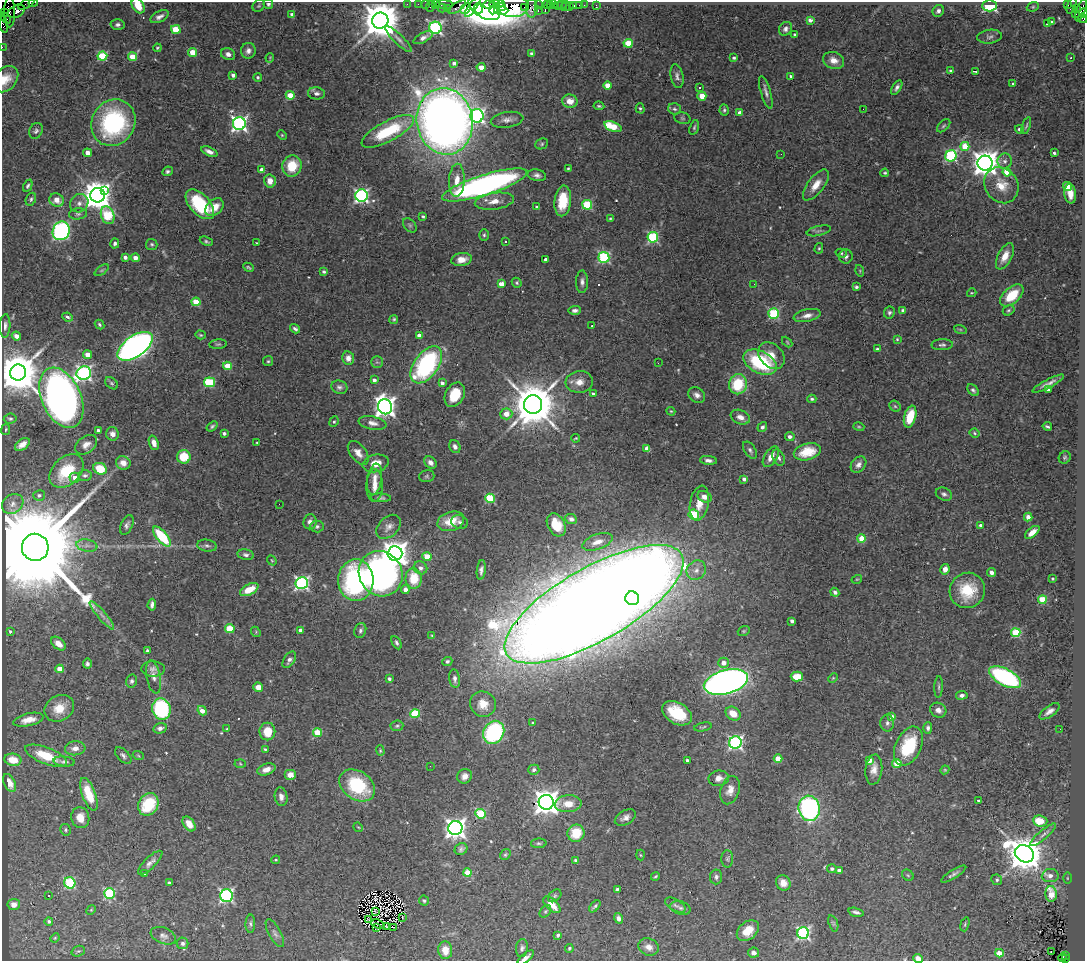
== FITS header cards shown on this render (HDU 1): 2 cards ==
NAXIS1  =                 1083
NAXIS2  =                  959

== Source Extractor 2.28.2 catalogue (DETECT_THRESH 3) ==
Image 1083 x 959 px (HDU 1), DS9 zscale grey, 1 PNG px = 1 image px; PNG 1087 x 963 px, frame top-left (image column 1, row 959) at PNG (2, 2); each listed source drawn as its Kron ellipse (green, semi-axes under 4 px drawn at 4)
Background 2.4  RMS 0.061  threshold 0.184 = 3 sigma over >= 5 px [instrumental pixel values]
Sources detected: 532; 4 with non-positive FLUX_AUTO (blend fragments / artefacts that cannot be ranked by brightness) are neither listed nor drawn; of the other 528, the 500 brightest by FLUX_AUTO listed and drawn (28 fainter detections omitted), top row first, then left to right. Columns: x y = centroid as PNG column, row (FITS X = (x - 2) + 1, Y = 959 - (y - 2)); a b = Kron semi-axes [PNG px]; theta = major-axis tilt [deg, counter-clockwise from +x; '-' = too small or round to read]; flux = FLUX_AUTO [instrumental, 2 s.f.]
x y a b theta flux
33 3 5 2 - 140
27 4 9 2 30 350
268 4 5 4 - 9.8
407 4 2 2 - 47
418 4 2 2 - 75
425 4 2 2 - 45
436 4 3 3 - 250
489 4 6 3 6 2500
497 4 7 3 4 3000
444 5 9 3 -2 310
538 5 2 2 - 51
547 5 3 2 - 100
550 5 3 2 - 67
554 5 2 2 - 99
562 5 4 3 - 29
574 5 3 3 - 140
579 5 2 2 - 23
584 5 2 2 - 39
596 5 3 2 - 22
1067 5 3 2 - 520
1071 5 8 4 69 76
138 6 8 5 -57 67
259 6 7 5 44 6.8
430 6 6 2 72 350
513 6 16 10 1 1800
558 6 4 3 - 140
566 6 5 2 - 38
989 6 7 5 0 260
457 7 10 4 34 540
473 7 12 3 55 510
501 7 4 3 - 1300
524 7 2 2 - 140
569 7 2 2 - 26
1033 7 6 4 20 5.4
442 8 4 3 - 54
466 8 6 3 44 450
478 8 5 3 - 1500
484 8 18 9 -32 5700
532 8 9 5 88 490
1077 8 4 3 - 630
447 9 3 2 - 120
495 9 6 2 56 1200
545 9 4 3 - 190
501 10 7 3 -2 2100
1081 10 12 4 71 1000
17 11 9 6 30 1400
538 11 3 2 - 300
938 11 6 5 - 13
10 12 15 5 90 1100
5 13 3 2 - 85
1084 13 5 2 - 240
1076 14 3 3 - 170
292 15 4 3 - 15
159 17 10 5 26 18
5 18 6 2 -43 350
1083 18 5 3 - 260
810 20 4 3 - 28
380 21 8 8 - 16000
1052 22 4 3 - 8.1
3 24 9 3 -78 470
1047 24 4 2 - 17
118 25 7 5 2 12
435 28 6 6 - 890
786 29 7 6 - 16
176 30 5 4 - 150
795 35 3 3 - 7.5
990 37 12 7 7 14
423 38 10 5 28 19
398 39 18 4 -45 18
628 43 4 4 - 170
2 47 2 2 - 37
157 48 4 3 - 4.9
248 51 8 7 - 20
193 52 4 4 - 110
531 53 4 4 - 7.4
228 54 7 6 - 19
102 56 5 4 - 240
133 57 4 4 - 99
270 58 5 4 - 4.4
734 58 3 3 - 9
1071 58 3 2 - 5.8
834 60 11 8 -20 36
454 63 3 3 - 20
481 67 4 4 - 43
951 71 4 3 - 6.1
975 71 4 2 - 7
233 75 4 3 - 20
677 76 12 6 -78 17
791 76 3 3 - 12
258 77 4 4 - 8
5 79 15 11 46 57
1013 83 3 3 - 9.7
607 85 4 4 - 69
897 87 8 4 59 12
699 88 3 3 - 15
766 92 17 5 -73 18
316 93 8 6 -6 15
290 95 4 4 - 110
702 96 4 4 - 98
570 101 8 6 -9 43
599 106 5 3 - 6.8
640 108 5 4 - 5.9
674 109 6 5 - 9.6
863 109 3 2 - 3.9
724 110 5 4 - 7.3
740 113 4 4 - 29
477 116 7 6 - 1100
682 118 8 5 -16 7.1
507 120 16 7 9 28
445 121 33 28 -80 5000
113 123 24 21 59 610
239 124 6 6 - 1400
613 126 9 5 -20 140
944 126 8 4 44 7.5
1026 126 9 3 71 6.4
694 127 7 4 72 7.2
1019 129 4 4 - 12
36 131 8 6 62 12
388 131 29 10 28 260
282 135 5 4 - 4.9
542 144 6 5 - 7.5
965 146 4 4 - 110
209 152 9 4 -24 19
88 153 4 4 - 40
1054 153 4 3 - 6.4
781 154 2 2 - 7.1
951 156 6 5 - 520
1005 161 7 7 - 18
985 163 7 7 - 5200
292 166 11 9 75 120
568 168 3 2 - 4.4
262 170 4 4 - 45
167 171 5 4 - 9.4
1007 172 4 4 - 120
885 173 4 3 - 6.2
537 175 9 5 -10 16
457 180 16 8 87 49
270 181 6 6 - 37
484 185 44 10 17 1600
816 185 18 8 53 56
1001 185 19 16 -54 91
28 186 6 4 64 8.4
1067 186 4 4 - 96
105 191 3 3 - 90
1070 194 10 6 -85 43
98 195 7 7 - 7100
361 196 6 6 - 1000
31 199 7 5 65 9.6
57 200 7 6 - 62
494 201 20 8 8 49
563 201 15 8 85 120
79 203 10 8 46 25
200 204 18 10 -47 270
587 205 5 4 - 280
214 207 10 7 43 53
537 207 3 2 - 6.8
78 214 9 5 6 12
108 215 9 6 -69 310
423 216 4 3 - 6.4
610 218 3 3 - 3.7
410 225 8 5 -50 9.5
61 231 9 8 - 780
819 231 12 5 13 11
484 235 6 5 - 7.6
653 237 5 5 - 420
206 241 7 4 -23 6.9
505 241 3 3 - 14
115 243 5 4 - 9.8
257 243 3 2 - 4
152 244 6 5 - 7.5
819 248 5 4 - 5.1
841 253 5 4 - 5.7
846 256 7 7 - 12
1005 256 14 7 63 44
125 257 4 3 - 20
604 257 5 5 - 550
135 258 4 4 - 29
461 259 10 6 11 42
546 259 4 3 - 17
248 267 6 3 -25 6
102 270 8 4 35 6.6
860 271 6 3 -73 4.2
324 272 4 3 - 9.3
582 282 11 6 88 18
517 283 5 4 - 6.5
501 284 4 4 - 56
754 284 2 2 - 5.1
856 287 4 3 - 8
972 293 4 3 - 4.1
1012 295 14 8 42 120
196 302 4 4 - 100
575 310 6 4 2 13
1009 310 6 5 - 6.9
903 311 4 3 - 17
889 313 6 5 - 10
774 314 5 5 - 360
807 315 13 6 12 27
67 317 5 3 - 9.6
394 319 4 4 - 5.9
99 324 5 4 - 7.5
5 326 12 5 87 16
592 326 3 2 - 5.9
295 329 5 4 - 11
960 329 6 4 -19 6.5
200 335 5 4 - 5.5
16 336 5 4 - 22
419 336 4 4 - 39
897 339 3 3 - 5.4
787 342 6 3 -47 4.8
218 344 9 5 5 7.5
942 345 11 5 2 12
135 346 20 10 35 2400
877 349 4 3 - 7
88 355 4 4 - 59
771 356 15 11 -46 57
348 358 7 6 - 26
268 361 5 5 - 6.4
377 362 6 5 - 7.3
760 362 18 11 -27 330
658 363 3 2 - 8.3
426 365 21 12 54 620
228 366 4 4 - 110
18 373 8 8 - 19000
84 373 7 6 - 1200
374 380 4 3 - 15
209 382 5 5 - 240
579 382 13 11 5 44
112 383 7 5 -41 8.2
442 383 4 3 - 16
738 384 10 9 - 170
1048 384 17 4 27 25
339 387 8 6 -17 13
1048 389 4 4 - 23
973 390 7 4 -43 9.3
593 394 4 3 - 9.5
455 395 13 9 62 99
697 395 9 7 -38 20
61 398 32 19 -66 2900
812 399 4 3 - 10
533 404 9 9 - 21000
895 406 6 5 - 6.7
385 407 7 7 - 2900
671 411 4 3 - 4.2
506 414 6 5 - 49
740 417 10 7 -24 32
910 417 11 6 75 110
10 419 6 5 - 8.5
334 422 5 4 - 6.3
372 423 14 6 -12 26
212 426 6 4 38 7.9
1047 426 5 3 - 7
762 427 5 4 - 11
859 427 5 4 - 4.9
6 429 5 3 - 4.9
98 430 3 3 - 9.8
224 433 3 3 - 12
975 433 5 3 - 5.7
112 434 7 6 - 22
790 436 5 4 - 13
576 438 4 3 - 4
154 443 7 4 -71 27
257 443 3 2 - 3.8
22 444 8 5 35 28
86 445 12 8 35 30
455 447 7 5 -63 16
647 449 4 4 - 58
750 450 9 5 -55 11
807 452 14 8 14 100
358 453 14 8 -52 33
184 457 7 6 - 120
771 457 11 6 58 38
1065 457 6 5 - 7.5
779 458 8 5 -66 15
708 460 8 4 -5 17
430 462 7 5 -45 22
123 463 7 6 - 31
376 463 13 8 14 51
858 465 9 6 50 21
100 469 7 5 -25 120
67 471 20 13 44 170
85 475 7 5 -2 10
427 476 8 5 15 6.8
75 478 5 5 - 31
374 479 16 7 82 35
744 479 4 4 - 16
374 485 16 8 87 42
944 494 8 6 -25 13
39 495 6 5 - 12
704 497 7 5 -27 33
381 498 10 4 -2 11
490 498 5 4 - 230
699 503 17 9 79 55
13 504 11 9 39 26
279 504 2 2 - 8.3
694 515 5 5 - 270
1028 517 4 4 - 24
571 519 6 5 - 15
451 521 14 9 17 83
310 522 7 6 - 20
459 522 8 6 -19 12
127 525 10 5 65 13
556 525 12 8 -61 80
980 525 3 3 - 5.7
317 526 6 6 - 9.8
389 527 14 9 44 28
1032 532 9 4 39 32
162 537 12 5 -50 240
861 538 4 4 - 100
597 542 16 7 19 39
87 545 10 6 -9 21
207 546 10 6 -9 12
35 547 13 13 - 170000
395 553 7 7 - 5000
246 555 8 5 -11 13
427 557 4 4 - 100
272 560 5 4 - 4.2
420 568 7 6 - 16
945 569 5 4 - 26
481 570 10 4 83 15
696 570 10 9 - 31
991 572 5 4 - 15
381 574 23 21 -55 1400
414 578 10 8 -87 110
857 579 5 3 - 4.1
1052 579 3 3 - 6.7
356 580 21 17 89 710
302 583 6 6 - 990
249 590 10 5 28 81
405 590 4 4 - 23
967 590 18 17 - 150
835 592 4 4 - 12
632 598 7 6 - 310
1042 600 4 4 - 190
594 604 101 36 30 28000
152 605 6 4 84 17
102 615 18 4 -50 20
792 621 4 3 - 16
230 629 5 4 - 170
300 630 3 3 - 11
360 630 7 5 70 11
744 631 6 4 21 5.4
10 632 3 3 - 6.4
256 632 5 4 - 4.6
1016 633 4 4 - 280
432 636 4 4 - 4.7
397 643 7 4 -62 9.6
58 644 8 5 -41 34
147 651 3 3 - 7.4
289 660 9 5 57 16
447 661 5 4 - 8.1
724 663 5 5 - 32
87 664 5 4 - 12
60 669 4 4 - 69
153 669 12 7 -2 19
153 677 17 7 -80 22
797 677 6 5 - 79
1005 677 17 8 -28 670
389 678 3 3 - 11
833 678 5 3 - 4
455 679 9 5 -82 16
132 681 6 5 - 11
726 682 23 11 15 3100
258 687 5 4 - 41
939 687 10 3 87 8.2
962 695 6 4 9 14
483 704 13 12 - 55
59 708 15 12 31 72
161 709 11 9 -75 410
938 710 8 7 - 24
202 711 5 4 - 33
1049 711 12 5 36 21
677 713 16 10 -32 160
415 714 5 4 - 220
733 714 8 6 -37 51
892 717 4 4 - 39
28 720 15 6 13 40
533 723 3 3 - 8.4
887 723 8 7 - 14
397 726 6 5 - 7.6
703 727 9 3 11 6.2
160 728 7 5 14 16
928 728 6 4 89 11
227 729 4 4 - 6.1
1060 729 2 2 - 8
267 731 9 8 - 80
494 732 12 10 58 530
317 733 4 4 - 130
735 743 6 6 - 930
908 746 21 12 64 230
75 748 10 7 6 27
265 749 3 3 - 4.7
380 751 5 4 - 5.8
123 755 10 5 -45 14
138 755 5 3 - 4.5
46 756 22 8 -22 120
778 759 4 4 - 110
13 760 8 6 -8 58
687 760 3 3 - 10
869 760 4 4 - 58
64 761 11 5 -5 12
240 764 5 3 - 4.1
897 764 4 4 - 120
430 766 2 2 - 11
266 769 9 5 19 33
534 770 5 5 - 12
874 770 15 8 84 38
945 770 4 4 - 4.5
290 775 6 5 - 38
465 776 8 7 - 23
719 778 10 7 9 25
9 783 9 5 -65 42
357 785 19 14 -34 270
730 790 14 9 73 35
89 794 17 6 -69 130
281 797 9 6 -80 22
978 800 3 3 - 5.9
546 802 7 7 - 4700
148 804 12 9 58 210
568 804 13 8 4 58
809 808 12 10 -81 840
481 814 5 4 - 260
80 818 10 9 - 51
625 818 11 7 29 21
1040 821 7 5 -7 88
189 824 8 5 -55 52
358 827 5 4 - 3.9
455 828 7 7 - 2800
66 830 6 5 - 7.4
576 833 9 8 - 110
1043 835 16 4 40 20
539 843 8 4 2 7.9
461 849 6 5 - 11
1024 854 10 8 -29 12000
505 855 6 5 - 6.3
640 855 5 3 - 4.1
727 859 8 6 -89 9.4
276 860 4 3 - 4.7
576 860 3 3 - 11
150 863 16 5 44 21
832 869 5 4 - 9.4
839 871 4 3 - 24
467 873 4 4 - 110
145 874 3 2 - 6.6
954 874 14 4 32 14
908 875 6 5 - 5.6
655 876 4 3 - 5.3
1050 876 8 6 7 30
716 877 7 6 - 13
1067 878 5 3 - 4.5
997 880 5 5 - 8.2
70 883 6 5 - 380
169 883 3 3 - 7.3
783 883 8 7 - 40
617 889 4 3 - 7.8
110 893 5 5 - 430
1051 894 8 5 -87 140
49 895 3 2 - 9.2
226 895 6 6 - 880
555 896 7 5 41 7.2
424 900 5 5 - 6.8
14 905 6 5 - 26
552 905 11 5 -43 50
675 905 11 6 -31 15
595 906 7 4 47 8.4
680 908 10 6 -16 15
91 910 5 4 - 4.6
375 911 4 2 - 5
545 911 7 5 51 6.8
856 912 8 4 -14 13
402 917 3 2 - 5.8
619 918 5 4 - 16
369 919 3 2 - 5.1
49 921 4 4 - 9.6
833 923 8 4 -71 7.1
250 924 9 5 89 9.9
378 924 7 2 -21 6.3
965 924 7 3 72 5.9
386 926 3 2 - 5.1
393 927 2 2 - 5.3
376 928 3 2 - 4.1
748 931 12 8 40 73
275 933 15 6 -61 16
803 933 6 5 - 740
558 935 4 3 - 10
163 936 13 8 -21 19
55 938 5 4 - 3.8
183 943 6 6 - 13
649 947 10 8 -21 29
522 948 9 6 83 12
569 948 4 3 - 6.1
445 950 9 7 -85 58
78 951 7 5 19 7.7
1051 952 2 2 - 9.8
753 953 5 5 - 14
999 953 4 4 - 85
1065 955 3 2 - 380
526 958 10 4 40 18
1062 958 4 3 - 190
918 959 5 4 - 42
1065 959 3 2 - 220
At the frame edge (FLAGS 8, measured only in part): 11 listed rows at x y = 33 3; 27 4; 268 4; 138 6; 1084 13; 1083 18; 3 24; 2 47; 5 79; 526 958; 918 959
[28 fainter detections neither listed nor drawn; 4 non-positive-flux detections neither listed nor drawn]